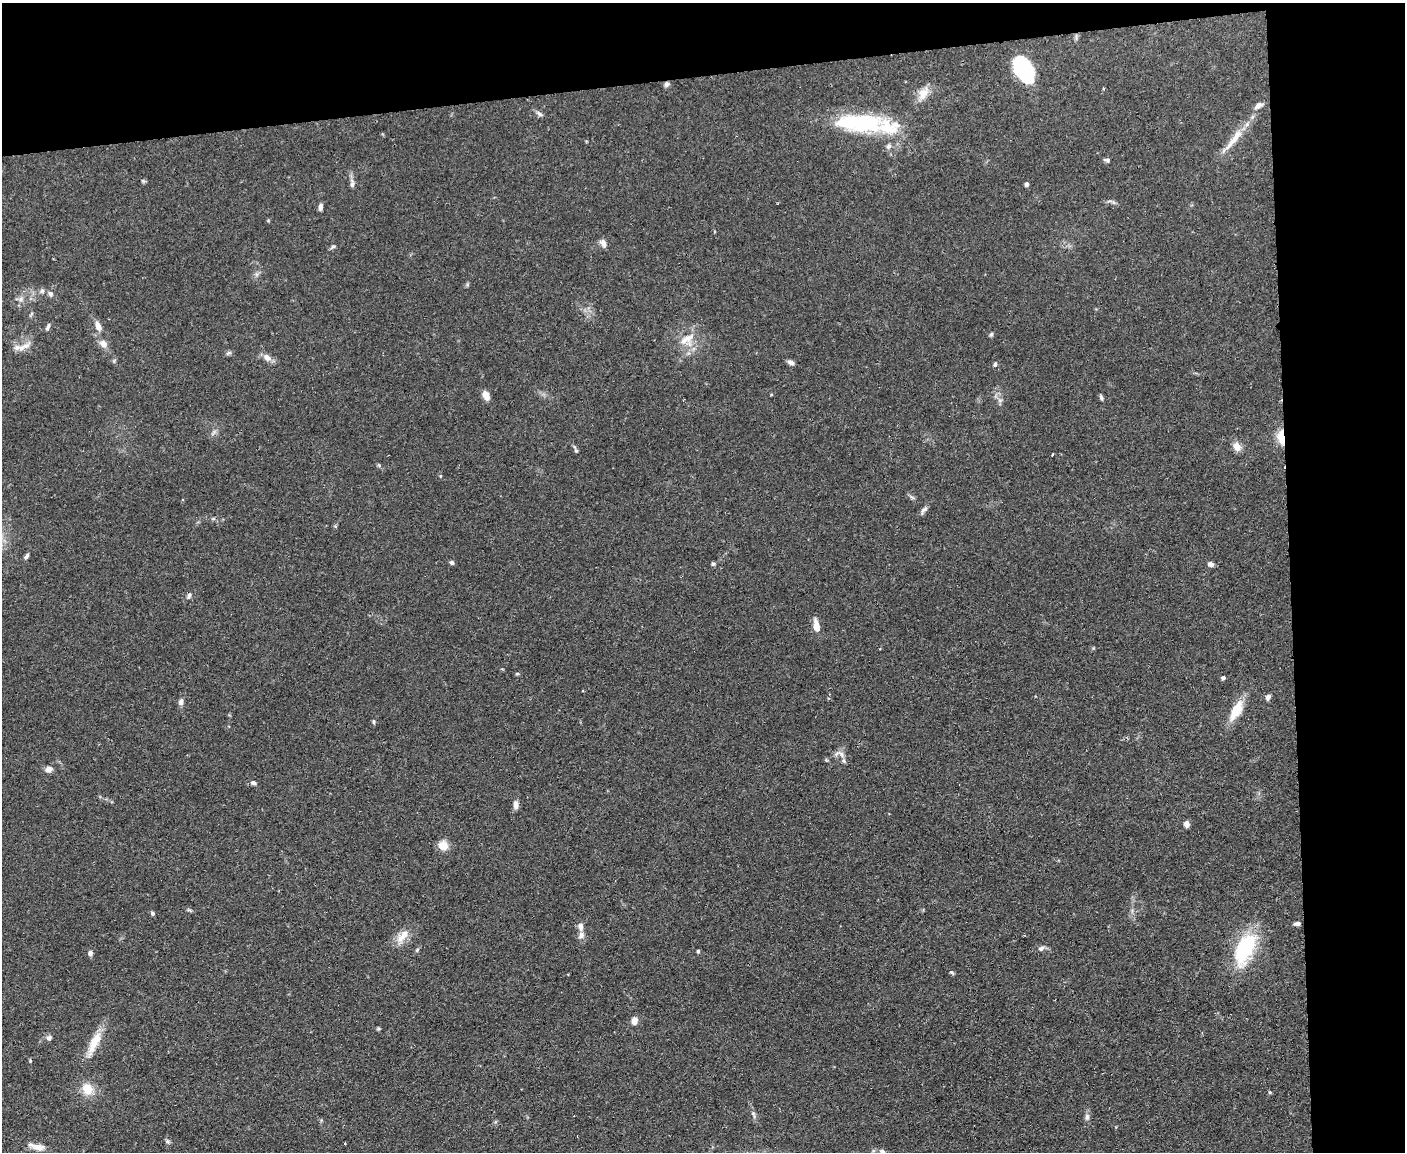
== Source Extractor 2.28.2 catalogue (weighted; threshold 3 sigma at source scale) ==
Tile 3 of 3 x 4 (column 3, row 1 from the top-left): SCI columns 2936-4338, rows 3449-4598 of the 4575 x 4598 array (HDU 1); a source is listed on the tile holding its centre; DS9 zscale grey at full resolution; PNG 1407 x 1154 px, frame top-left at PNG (2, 3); no overlay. Shown black and unused: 15% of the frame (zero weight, under 2 of 3 exposures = <1% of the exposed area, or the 3 px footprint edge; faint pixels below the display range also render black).
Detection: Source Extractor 2.28.2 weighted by HDU 2 'WHT'; one run over the whole footprint, this tile lists its part. Background 0.083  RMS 0.0059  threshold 0.0264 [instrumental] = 3 sigma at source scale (4.5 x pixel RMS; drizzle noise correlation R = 1.50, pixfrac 1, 0.05/0.05 arcsec/px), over >= 5 px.
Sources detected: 83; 5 inside a brighter listed object's ellipse — not listed separately; the other 78 listed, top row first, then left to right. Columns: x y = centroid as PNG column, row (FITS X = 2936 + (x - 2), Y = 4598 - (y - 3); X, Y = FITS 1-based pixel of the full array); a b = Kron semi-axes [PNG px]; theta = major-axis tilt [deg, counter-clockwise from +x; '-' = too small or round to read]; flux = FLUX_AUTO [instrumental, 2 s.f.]
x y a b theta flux
1024 70 26 15 -60 48
667 84 7 5 45 1.8
923 93 19 11 58 6.8
539 114 10 4 -44 1.5
860 123 66 20 -1 53
1233 140 47 8 51 11
889 146 8 6 49 1.7
1107 160 8 4 -14 1.3
143 181 7 4 -45 0.82
352 183 13 6 -85 2.2
1027 184 4 4 - 2.3
320 207 8 4 83 1.9
603 243 11 7 -61 2.6
333 247 9 4 27 1
42 291 7 5 67 1.3
50 294 7 6 - 1.6
21 299 6 6 - 1.7
98 326 12 7 -69 3.7
48 327 10 4 62 1.1
991 334 6 4 66 0.93
687 339 25 16 29 11
103 344 10 8 -34 3.5
26 346 13 7 18 3.9
228 353 9 5 26 1.1
267 357 12 8 -35 3.7
791 362 8 5 -29 2.2
995 364 7 5 74 1.2
771 395 5 3 - 0.48
486 396 9 6 -65 5.3
1101 397 8 4 -74 1
1000 400 7 4 18 1.1
1281 437 19 8 -82 8.7
1237 447 10 8 -56 4.9
576 451 5 4 - 0.69
1052 454 3 2 - 0.52
440 476 4 4 - 0.55
912 497 7 4 -19 1
924 510 13 5 53 1.9
26 556 9 4 47 1.4
452 563 6 4 -42 1.2
713 564 5 5 - 0.88
1211 564 6 5 - 2.2
189 595 9 4 69 1.3
816 626 13 6 -82 6.4
1223 678 5 4 - 1.3
1268 697 7 5 64 1.9
181 702 7 6 - 2.1
1236 710 28 11 62 12
374 721 5 5 - 0.9
840 754 16 7 -15 2.9
49 769 9 7 16 2.8
253 783 7 5 -17 1.4
516 805 10 6 -84 2.7
1186 824 7 6 - 2.6
443 846 9 9 - 7.9
153 913 5 4 - 1
1297 924 7 4 3 1.5
581 926 11 6 -85 2.8
402 936 23 10 50 7.2
1041 948 8 6 27 1.8
1245 949 42 19 66 40
417 950 6 4 46 0.77
698 951 4 4 - 0.84
90 953 7 6 - 1.9
951 972 7 4 -30 0.81
634 1021 7 6 - 4.3
378 1029 6 4 18 0.69
49 1038 7 6 - 1.9
94 1043 35 10 65 12
30 1061 5 4 - 0.55
87 1089 12 11 - 9.6
753 1114 13 4 -73 1.7
1087 1117 10 6 -90 1.9
577 1136 2 2 - 0.51
168 1141 6 5 - 1.1
345 1143 3 2 - 0.73
37 1147 18 7 -12 5.4
882 1151 8 6 -32 1.9
Overlapping masked pixels (flux is a lower limit): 2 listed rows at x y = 667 84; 1281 437
Isophote crosses this tile's border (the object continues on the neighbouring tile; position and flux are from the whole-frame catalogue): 1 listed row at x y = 882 1151